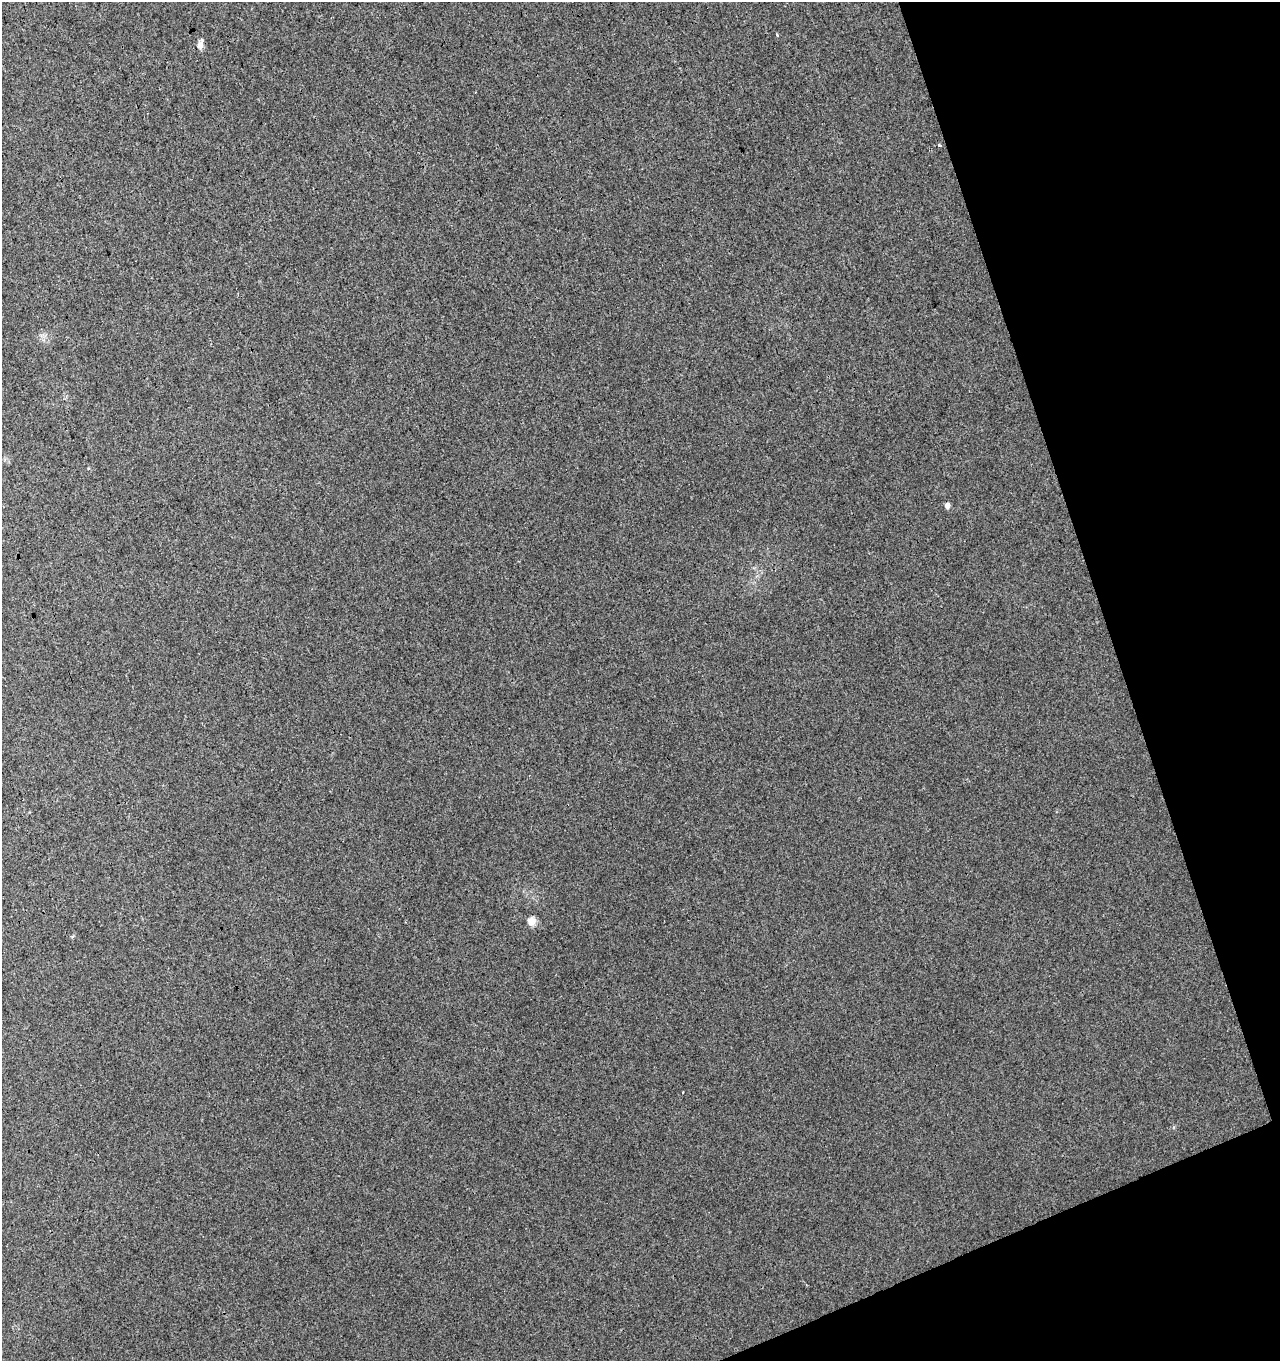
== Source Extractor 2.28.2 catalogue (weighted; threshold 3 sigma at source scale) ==
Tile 12 of 4 x 4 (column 4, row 3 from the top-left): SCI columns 3926-5203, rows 1416-2774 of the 5351 x 5547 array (HDU 1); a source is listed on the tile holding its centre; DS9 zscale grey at full resolution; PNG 1282 x 1363 px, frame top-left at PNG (2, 2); no overlay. Shown black and unused: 17% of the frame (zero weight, under 3 of 4 exposures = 5% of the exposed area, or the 3 px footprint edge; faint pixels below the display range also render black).
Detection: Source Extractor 2.28.2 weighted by HDU 2 'WHT'; one run over the whole footprint, this tile lists its part. Background 0.0032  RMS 0.0034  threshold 0.0155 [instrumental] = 3 sigma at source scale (4.5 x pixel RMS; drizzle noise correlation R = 1.50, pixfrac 1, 0.0396/0.0396 arcsec/px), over >= 5 px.
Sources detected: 6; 2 cosmic-ray / hot-pixel residue — not listed; the other 4 listed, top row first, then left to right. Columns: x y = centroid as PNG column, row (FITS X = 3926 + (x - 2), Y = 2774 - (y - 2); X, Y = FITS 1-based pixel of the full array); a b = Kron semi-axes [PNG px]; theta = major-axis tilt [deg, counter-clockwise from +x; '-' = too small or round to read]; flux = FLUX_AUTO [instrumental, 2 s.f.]
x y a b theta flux
200 45 13 6 68 1.8
939 145 3 3 - 1.1
947 505 6 5 - 1.5
531 921 9 9 - 2.6